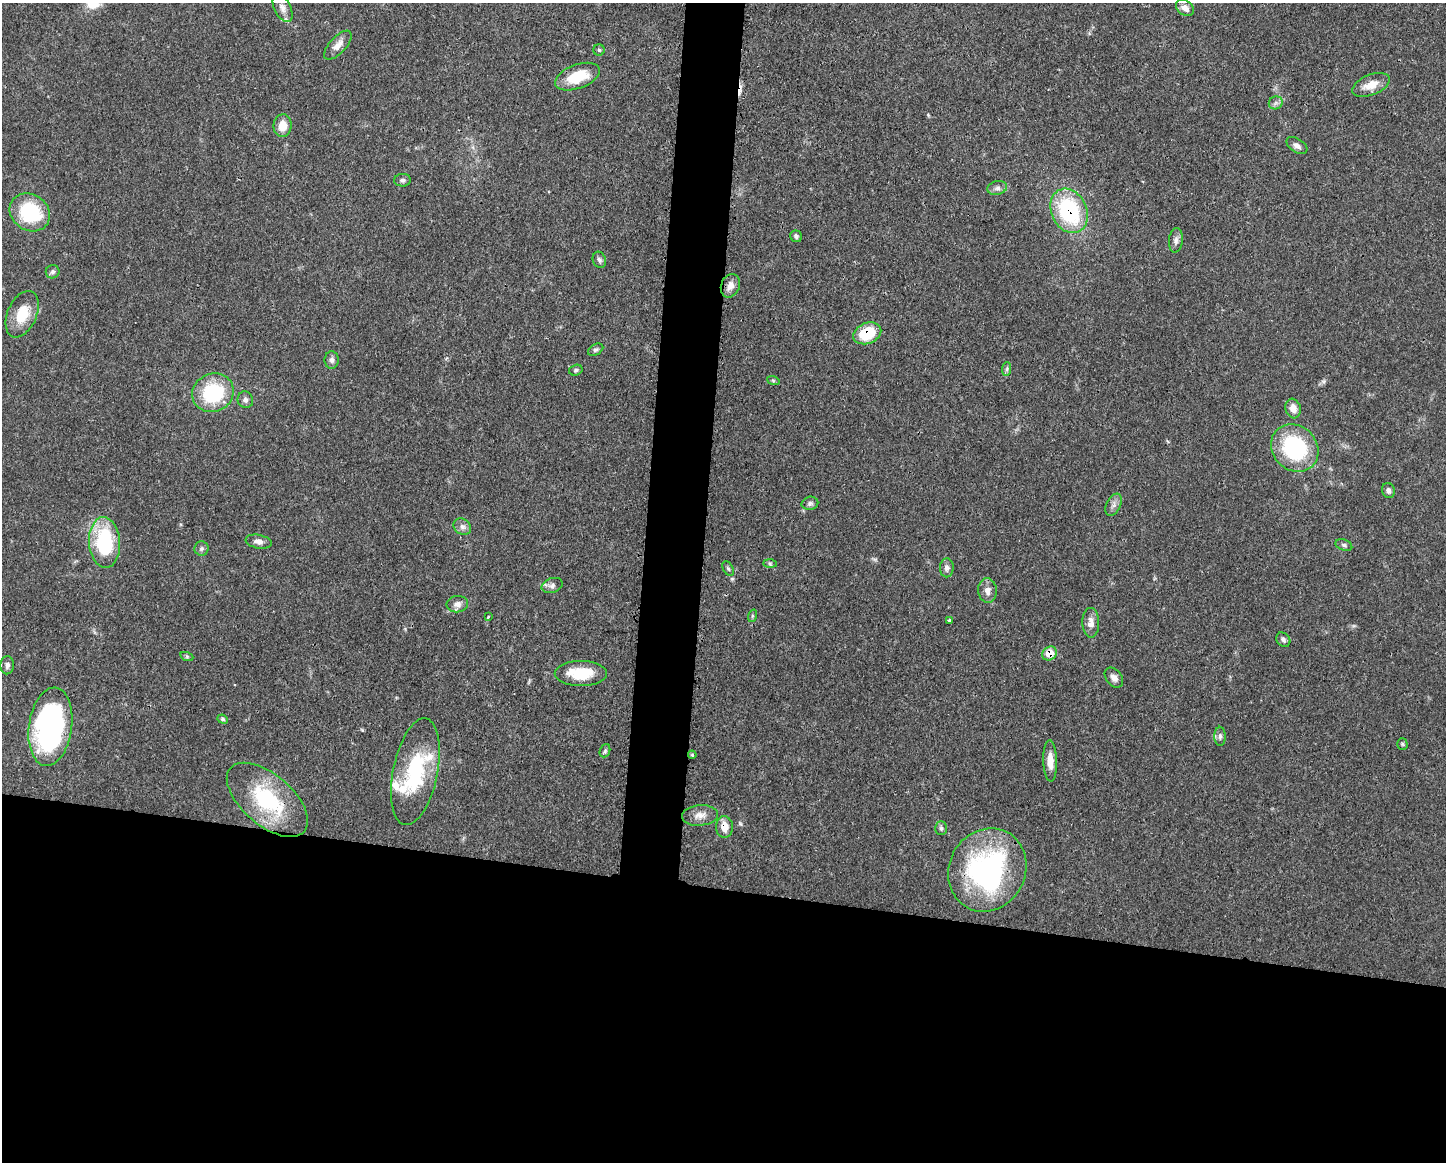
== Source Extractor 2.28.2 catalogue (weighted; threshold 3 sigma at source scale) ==
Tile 11 of 3 x 4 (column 2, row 4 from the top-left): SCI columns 1563-3006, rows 4-1163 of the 4681 x 4647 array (HDU 1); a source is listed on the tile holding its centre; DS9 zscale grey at full resolution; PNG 1448 x 1164 px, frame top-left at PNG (2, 3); each listed source drawn as its Kron ellipse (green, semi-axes under 4 px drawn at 4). Shown black and unused: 27% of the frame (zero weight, under 3 of 4 exposures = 1% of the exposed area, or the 3 px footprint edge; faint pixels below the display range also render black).
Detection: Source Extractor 2.28.2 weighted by HDU 2 'WHT'; one run over the whole footprint, this tile lists its part. Background 0.0597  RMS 0.0031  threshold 0.0141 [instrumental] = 3 sigma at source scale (4.5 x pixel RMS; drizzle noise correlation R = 1.50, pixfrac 1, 0.05/0.05 arcsec/px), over >= 5 px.
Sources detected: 71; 1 cosmic-ray / hot-pixel residue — neither listed nor drawn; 4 inside a brighter listed object's ellipse — not listed separately; the other 66 listed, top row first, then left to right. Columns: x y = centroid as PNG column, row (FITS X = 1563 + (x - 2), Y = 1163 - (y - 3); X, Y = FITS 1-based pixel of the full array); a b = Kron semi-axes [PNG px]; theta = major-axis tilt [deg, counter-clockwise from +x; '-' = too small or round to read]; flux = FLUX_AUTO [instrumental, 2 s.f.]
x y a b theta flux
283 8 15 8 -64 2
1185 8 10 7 -38 2.2
338 45 18 8 47 2.8
599 50 6 5 - 0.58
577 77 23 12 20 10
1371 85 20 10 21 4.3
1276 103 7 6 - 0.9
283 126 11 9 81 4.2
1297 145 11 7 -32 1.5
403 180 8 6 1 0.83
997 188 10 7 13 1.2
1069 211 23 17 -65 30
30 212 21 18 -35 21
796 236 6 5 - 0.68
1176 240 12 7 84 1.3
599 260 8 6 -69 0.93
53 272 7 6 - 0.82
730 286 12 9 68 2.4
22 314 24 14 67 8.1
867 333 14 10 23 12
596 350 8 5 28 0.71
332 360 9 7 -90 1.1
1007 369 7 4 88 0.61
576 370 7 5 16 0.6
773 380 6 4 -19 0.44
213 393 21 19 24 21
245 400 8 7 - 1
1293 408 10 7 -74 2.6
1295 448 25 22 -45 32
1388 490 7 6 - 1.2
810 503 8 6 12 0.94
1114 505 11 7 65 1.4
462 527 9 7 -37 1.3
105 542 25 15 -86 25
259 542 13 7 -11 1.6
1344 545 9 5 -20 0.73
201 549 7 7 - 0.77
770 564 7 4 -1 0.54
947 568 9 7 88 1.3
728 569 8 5 -62 0.56
552 586 11 7 18 1.3
987 591 12 9 -84 2.1
457 604 11 8 6 1.9
752 616 6 4 72 0.42
488 617 3 2 - 0.53
950 620 3 3 - 0.77
1091 623 15 8 -89 2.7
1283 640 8 6 -49 0.88
1050 653 7 6 - 5.8
187 657 7 4 -19 0.48
7 665 9 6 87 1.1
581 673 26 12 0 11
1114 678 11 7 -51 1.8
223 719 5 4 - 0.56
50 727 39 21 82 71
1220 736 9 5 -90 0.92
1402 744 5 5 - 0.45
605 751 7 5 68 0.62
692 755 4 3 - 0.42
1050 761 20 7 -88 3.9
415 772 54 22 78 25
267 800 49 25 -41 28
700 815 18 10 5 2.8
724 827 11 8 -89 3.9
941 828 7 5 -89 0.71
987 870 43 38 62 61
Overlapping masked pixels (flux is a lower limit): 4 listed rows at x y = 1069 211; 867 333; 1050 653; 724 827